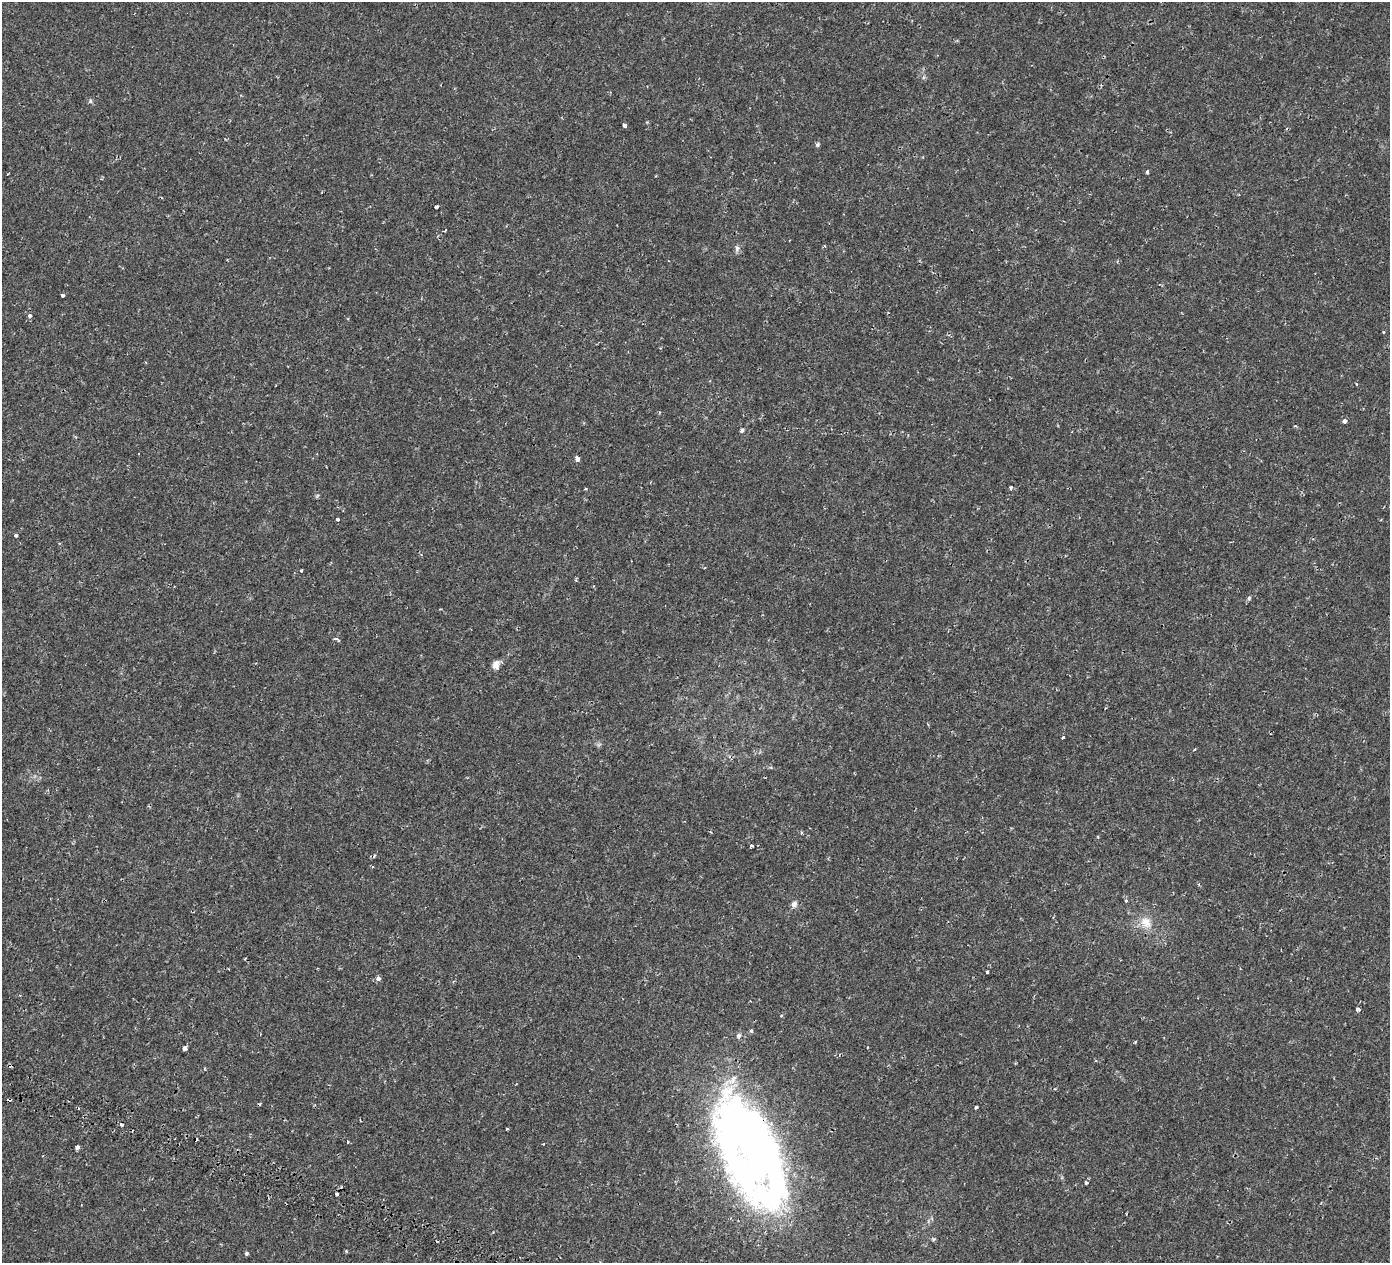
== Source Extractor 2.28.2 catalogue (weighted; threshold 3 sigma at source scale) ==
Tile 7 of 4 x 4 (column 3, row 2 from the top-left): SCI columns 3095-4482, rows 3177-4437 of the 6180 x 6285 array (HDU 1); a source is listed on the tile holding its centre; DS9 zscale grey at full resolution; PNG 1392 x 1265 px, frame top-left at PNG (2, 2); no overlay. Shown black and unused: <1% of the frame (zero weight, under 2 of 3 exposures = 18% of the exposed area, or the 3 px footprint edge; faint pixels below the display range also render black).
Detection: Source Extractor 2.28.2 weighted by HDU 2 'WHT'; one run over the whole footprint, this tile lists its part. Background 0.00129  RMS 0.0017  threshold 0.00756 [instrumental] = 3 sigma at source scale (4.5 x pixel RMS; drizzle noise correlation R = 1.50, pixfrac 1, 0.0396/0.0396 arcsec/px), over >= 5 px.
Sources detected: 61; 4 inside a brighter object's white glare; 7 cosmic-ray / hot-pixel residue — not listed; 2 inside a brighter listed object's ellipse — not listed separately; the other 48 listed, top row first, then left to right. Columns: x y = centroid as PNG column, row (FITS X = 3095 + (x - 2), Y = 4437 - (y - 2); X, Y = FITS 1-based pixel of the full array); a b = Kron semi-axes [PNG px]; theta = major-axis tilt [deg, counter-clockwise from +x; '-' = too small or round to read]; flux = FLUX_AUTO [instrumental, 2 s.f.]
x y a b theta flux
90 101 6 5 - 0.28
624 125 3 3 - 1.1
817 144 5 4 - 0.39
1147 172 3 3 - 0.54
436 207 4 3 - 0.43
445 230 4 3 - 0.19
737 248 9 6 -89 0.46
1160 284 4 3 - 0.16
62 295 3 3 - 0.53
30 315 4 3 - 0.75
1383 332 3 3 - 0.2
1344 421 4 3 - 1.5
742 431 5 3 - 0.56
577 458 5 4 - 0.64
1011 488 4 3 - 0.34
338 519 3 3 - 0.34
16 535 4 3 - 0.44
301 570 3 3 - 0.24
1249 598 6 4 72 0.25
336 639 9 4 -26 0.31
496 665 10 7 87 1.2
1063 737 3 3 - 0.4
1194 749 4 3 - 0.15
771 767 5 3 - 0.18
801 833 4 3 - 0.21
751 846 4 3 - 0.69
1126 901 4 4 - 0.3
794 904 8 7 - 0.63
1146 923 17 14 -44 2.3
987 972 3 3 - 0.37
378 978 4 4 - 0.9
1358 1009 4 3 - 0.47
781 1015 4 3 - 0.16
751 1031 5 4 - 0.28
739 1036 8 6 73 0.46
185 1048 4 4 - 1.8
259 1104 4 4 - 0.16
976 1107 3 3 - 1.1
733 1119 68 45 86 43
507 1129 3 3 - 0.18
348 1142 3 3 - 0.38
77 1147 4 3 - 0.69
1086 1183 3 3 - 0.35
337 1194 4 3 - 0.75
763 1195 67 42 -10 30
933 1239 6 5 - 0.21
346 1251 3 3 - 0.18
246 1253 4 4 - 0.31